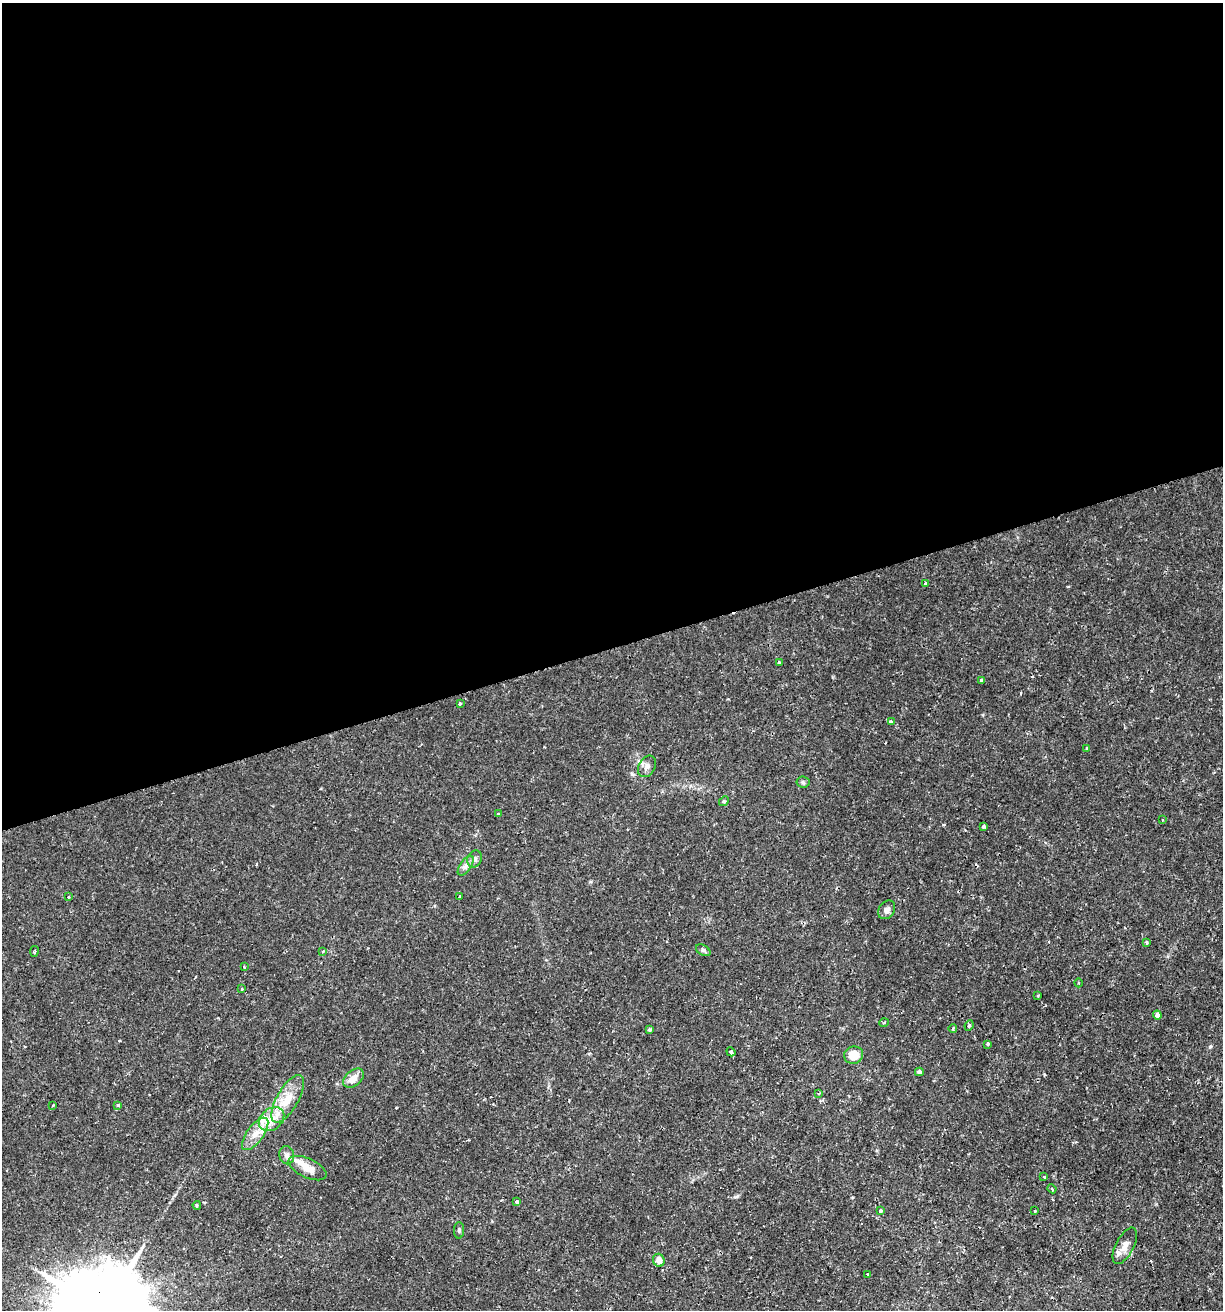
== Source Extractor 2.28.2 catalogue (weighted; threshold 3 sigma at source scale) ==
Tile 2 of 4 x 4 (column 2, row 1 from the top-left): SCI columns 1276-2496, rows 3929-5236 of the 5044 x 5237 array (HDU 1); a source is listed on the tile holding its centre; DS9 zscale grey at full resolution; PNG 1225 x 1312 px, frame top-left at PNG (2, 3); each listed source drawn as its Kron ellipse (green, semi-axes under 4 px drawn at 4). Shown black and unused: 49% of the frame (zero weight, under 2 of 3 exposures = <1% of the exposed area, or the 3 px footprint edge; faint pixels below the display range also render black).
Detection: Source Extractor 2.28.2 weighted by HDU 2 'WHT'; one run over the whole footprint, this tile lists its part. Background 0.01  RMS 0.0013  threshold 0.0059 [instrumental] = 3 sigma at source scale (4.5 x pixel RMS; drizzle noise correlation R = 1.50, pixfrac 1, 0.0396/0.0396 arcsec/px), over >= 5 px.
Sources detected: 58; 1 cosmic-ray / hot-pixel residue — neither listed nor drawn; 4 inside a brighter listed object's ellipse — not listed separately; the other 53 listed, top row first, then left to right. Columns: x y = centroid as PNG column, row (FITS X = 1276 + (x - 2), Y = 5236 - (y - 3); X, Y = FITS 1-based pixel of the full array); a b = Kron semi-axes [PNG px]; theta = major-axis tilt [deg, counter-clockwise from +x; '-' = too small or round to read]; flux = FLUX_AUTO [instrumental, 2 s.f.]
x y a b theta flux
925 584 4 4 - 0.22
779 662 4 3 - 0.23
981 680 3 3 - 0.21
460 703 3 3 - 0.27
891 722 3 3 - 0.29
1087 748 3 3 - 0.29
647 766 11 8 60 0.65
803 782 6 5 - 0.25
724 801 5 4 - 0.15
498 814 3 3 - 0.31
1163 820 3 2 - 0.11
983 826 4 3 - 0.41
475 859 9 7 69 0.54
466 866 11 5 55 0.53
460 896 3 2 - 0.2
68 897 3 3 - 0.15
887 910 10 7 54 0.58
1146 942 3 3 - 0.3
703 950 8 5 -29 0.28
34 951 5 3 - 0.13
323 951 3 3 - 0.19
244 967 3 2 - 0.12
1079 983 4 3 - 0.11
241 989 3 3 - 0.24
1038 996 3 2 - 0.14
1157 1015 4 4 - 0.51
884 1023 5 3 - 0.11
969 1025 5 3 - 0.19
953 1028 4 3 - 0.21
650 1029 4 3 - 0.4
987 1044 3 3 - 0.2
731 1052 5 3 - 0.33
854 1055 9 8 - 1.9
919 1072 4 3 - 0.7
353 1078 12 8 39 1.2
818 1094 3 3 - 0.16
288 1099 27 10 60 2.7
53 1105 4 3 - 0.12
118 1105 3 3 - 0.5
272 1119 14 10 39 1.6
255 1134 19 8 53 1.6
287 1155 9 7 -76 0.5
307 1168 20 9 -25 1.6
1044 1176 3 2 - 0.19
1052 1189 4 3 - 0.19
517 1202 4 4 - 0.28
197 1205 4 3 - 0.15
881 1211 4 3 - 0.57
1035 1211 3 3 - 0.31
459 1230 8 5 88 0.26
1125 1246 20 9 63 1.1
659 1260 6 5 - 0.86
867 1274 3 2 - 0.16
Unlisted compact peaks at least as high as the median listed source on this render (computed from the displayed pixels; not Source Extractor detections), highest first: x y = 1210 1047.